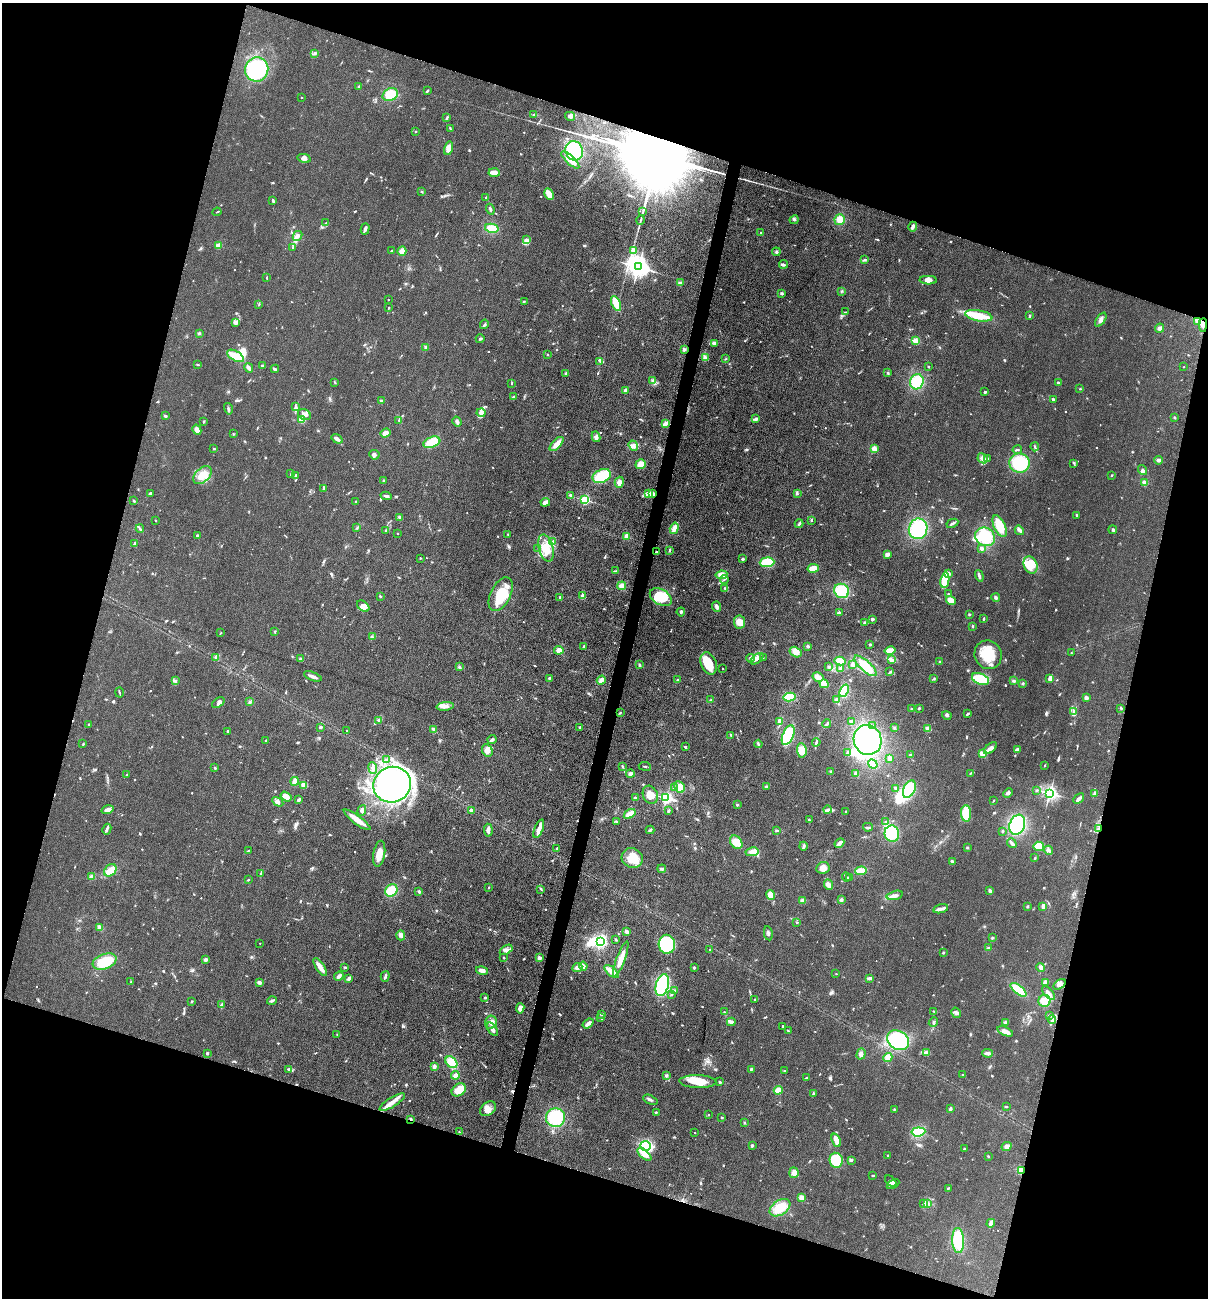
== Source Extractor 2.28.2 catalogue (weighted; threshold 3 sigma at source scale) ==
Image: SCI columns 181-5002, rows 2-5184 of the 5254 x 5200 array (HDU 1 of 3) = the unmasked area's bounding box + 8 px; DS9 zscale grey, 4 x 4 block average (1 PNG px = mean of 4 x 4 image px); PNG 1210 x 1300 px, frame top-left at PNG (2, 3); each listed source drawn as its Kron ellipse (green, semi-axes under 4 px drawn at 4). Shown black and unused: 35% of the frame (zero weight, under 3 of 5 exposures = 3% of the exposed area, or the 3 px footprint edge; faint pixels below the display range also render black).
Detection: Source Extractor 2.28.2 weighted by HDU 2 'WHT'. Background 0.119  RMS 0.008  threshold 0.0358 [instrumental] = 3 sigma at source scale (4.5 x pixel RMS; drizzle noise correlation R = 1.50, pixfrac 1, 0.05/0.05 arcsec/px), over >= 5 px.
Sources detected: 864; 16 inside a brighter object's white glare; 5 cosmic-ray / hot-pixel residue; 2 long thin detections or spike segments (spike, bleed or trail) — neither listed nor drawn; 12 coinciding with a brighter row at this scale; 52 inside a brighter listed object's ellipse — not listed separately; of the other 777, all 500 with FLUX_AUTO >= 3.28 (the completeness limit of this list) listed and drawn (277 fainter detections not listed), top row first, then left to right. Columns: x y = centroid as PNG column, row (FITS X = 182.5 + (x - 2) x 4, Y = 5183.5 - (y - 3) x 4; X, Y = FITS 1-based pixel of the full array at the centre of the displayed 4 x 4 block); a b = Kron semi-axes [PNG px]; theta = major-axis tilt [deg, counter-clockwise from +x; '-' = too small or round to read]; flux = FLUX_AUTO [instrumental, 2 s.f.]
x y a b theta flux
315 53 3 3 - 8
257 69 12 11 - 390
359 86 3 2 - 5.1
427 91 4 2 - 7
390 95 8 6 27 91
301 97 2 2 - 5.5
534 115 3 2 - 7.1
570 116 5 3 - 21
447 118 4 2 - 5.7
450 128 3 2 - 3.6
415 131 2 2 - 3.8
449 148 7 4 77 36
574 151 10 8 -69 290
304 158 7 4 -11 21
570 160 11 4 -43 32
494 172 5 2 - 48
422 192 3 2 - 3.6
549 194 6 3 -62 53
486 197 3 2 - 3.6
273 201 4 2 - 9.3
490 209 5 2 - 8.8
217 212 4 2 - 3.9
643 212 4 2 - 6.3
640 220 5 2 - 6.2
794 220 5 3 - 8.4
840 220 5 5 - 38
326 223 3 2 - 4.9
913 227 5 2 - 16
492 228 7 4 -13 77
365 229 6 2 75 13
761 233 3 2 - 3.4
298 236 5 4 - 22
526 239 3 2 - 6.3
218 246 2 2 - 160
292 247 3 2 - 4.2
633 250 2 2 - 93
391 251 4 2 - 4.8
402 251 4 4 - 29
776 252 4 3 - 7.5
864 260 3 2 - 5.4
783 264 4 2 - 11
638 267 4 3 - 4000
267 278 3 2 - 3.5
928 280 8 3 -2 21
680 283 4 3 - 6.6
842 291 3 2 - 3.9
781 293 3 2 - 4.3
388 300 2 2 - 5.3
524 301 2 2 - 3.4
259 304 3 2 - 3.5
616 304 8 3 -65 120
389 308 3 2 - 3.7
846 312 2 2 - 3.3
979 316 14 5 -10 120
1029 316 4 2 - 7.3
1101 320 8 3 56 16
236 322 3 2 - 7.6
1197 322 2 2 - 5
484 324 5 3 - 7.2
1203 325 7 3 87 16
1159 328 5 3 - 13
199 333 3 2 - 7.1
480 339 4 2 - 5.5
915 341 2 2 - 190
714 343 3 3 - 24
426 347 4 3 - 6.8
684 349 3 2 - 13
547 354 2 2 - 4
235 356 9 4 -31 86
705 358 4 3 - 17
726 359 2 2 - 3.6
600 361 4 2 - 4.8
198 365 4 2 - 3.8
262 366 2 2 - 20
928 366 2 2 - 3.7
1184 367 2 2 - 3.7
249 368 5 2 - 18
275 369 4 2 - 9.2
566 373 3 2 - 8.2
888 373 3 2 - 4.4
653 381 4 3 - 13
335 382 4 2 - 3.7
917 382 8 6 72 150
512 383 4 2 - 3.7
1058 383 2 2 - 29
1080 389 2 2 - 3.6
625 390 4 3 - 7.4
985 392 2 2 - 7.4
513 396 2 2 - 3.5
1053 399 4 2 - 6.8
381 401 2 2 - 37
295 407 4 2 - 8.4
228 409 6 2 -75 8.1
481 413 4 3 - 19
304 415 7 5 -29 26
165 416 2 2 - 13
1175 417 2 2 - 5.1
756 419 4 3 - 12
302 420 4 3 - 42
399 420 3 2 - 6.7
457 421 5 3 - 9.9
203 422 2 2 - 6.6
665 423 4 2 - 24
197 430 5 4 - 20
385 433 5 3 - 35
233 434 3 2 - 3.6
596 437 5 3 - 13
337 439 6 3 -34 14
432 442 9 5 20 99
557 444 9 4 46 40
633 446 5 4 - 16
1035 447 4 2 - 8
214 449 2 2 - 8.7
874 449 3 3 - 25
1017 450 4 2 - 6.6
374 455 5 4 - 13
983 458 5 4 - 22
988 458 3 2 - 3.5
1158 460 4 4 - 11
1019 463 10 9 - 270
1074 463 3 2 - 4.8
641 464 5 4 - 43
1143 470 5 3 - 12
290 474 3 2 - 3.3
202 475 11 7 44 77
296 475 4 2 - 7
1112 475 3 2 - 3.5
602 476 9 6 25 150
383 480 3 2 - 3.3
619 482 5 4 - 21
1145 483 2 2 - 160
324 489 2 2 - 7.9
150 494 3 2 - 5.3
648 494 3 2 - 5.7
653 494 4 2 - 10
797 494 4 2 - 5.7
570 495 3 3 - 6.4
386 496 5 2 - 11
585 500 2 2 - 490
134 501 3 2 - 5.4
356 502 3 2 - 3.5
545 502 5 3 - 22
1077 515 4 2 - 5.6
400 517 3 2 - 10
156 520 2 2 - 3.6
811 520 2 2 - 5.2
952 523 6 2 28 11
799 524 4 2 - 8.5
1000 526 12 5 -66 85
140 528 4 2 - 7
357 528 3 2 - 4
674 528 6 3 73 37
918 529 10 9 - 300
385 530 3 2 - 3.7
1019 530 5 2 - 21
1113 530 4 3 - 7.7
398 533 2 2 - 4
507 534 2 2 - 3.4
197 535 2 2 - 6.4
626 537 2 2 - 120
985 537 10 9 - 180
553 541 3 2 - 6.7
135 543 3 2 - 8.4
538 548 3 2 - 3.6
546 548 14 7 -75 95
981 548 2 2 - 45
670 550 3 2 - 6
657 552 2 2 - 12
887 554 3 2 - 25
420 558 2 2 - 3.8
743 559 2 2 - 8.8
767 562 7 5 3 130
1030 565 9 6 -69 47
813 568 5 3 - 57
616 571 2 2 - 3.5
949 573 4 3 - 9.9
721 575 6 4 8 34
979 576 6 2 -72 13
724 580 4 2 - 6.3
945 580 8 4 81 91
622 586 4 3 - 30
725 588 3 2 - 6.5
842 591 8 7 - 140
501 594 18 10 63 160
948 594 2 2 - 3.8
380 596 2 2 - 5.5
583 596 3 2 - 31
560 597 2 2 - 13
661 597 12 7 -31 150
996 598 4 3 - 7.7
951 601 5 4 - 53
363 606 7 4 -40 23
717 607 5 3 - 16
681 612 4 3 - 8.6
839 613 2 2 - 13
969 614 3 2 - 4
872 619 2 2 - 13
984 619 3 2 - 4.7
739 622 6 5 - 45
865 623 2 2 - 51
972 626 2 2 - 4.3
275 631 3 2 - 3.5
220 633 3 2 - 4.9
372 637 2 2 - 3.3
870 644 2 2 - 23
584 646 2 2 - 9.9
808 646 2 2 - 11
559 650 4 4 - 30
890 651 5 3 - 44
795 652 6 5 - 41
1071 653 2 2 - 3.4
988 655 14 13 - 130
216 658 3 2 - 3.6
750 658 4 3 - 13
763 658 2 2 - 5.1
301 659 2 2 - 57
757 659 7 4 38 21
891 660 2 2 - 40
840 661 5 4 - 81
940 662 3 2 - 4.2
709 663 11 7 -70 92
640 665 3 2 - 4.9
853 665 4 3 - 22
865 666 14 5 -42 110
459 667 2 2 - 3.9
829 667 3 3 - 6.3
723 668 2 2 - 4.6
841 668 2 2 - 26
890 672 3 2 - 4.2
313 676 9 2 -20 24
818 677 6 4 -32 27
549 678 3 2 - 5.4
1050 678 4 3 - 27
934 679 3 2 - 4.6
980 679 9 5 -22 120
601 680 5 3 - 25
678 680 3 3 - 5.9
176 681 3 3 - 6.4
1014 681 3 3 - 7.2
1023 683 3 2 - 4.6
824 684 4 3 - 53
844 691 6 4 67 120
119 692 5 2 - 5.4
790 697 6 4 12 120
1086 698 3 3 - 17
711 700 3 2 - 4.5
837 700 3 3 - 18
250 702 3 2 - 3.5
218 703 7 4 36 16
445 706 8 4 7 26
919 708 3 2 - 4.8
1121 708 3 2 - 4.7
912 709 3 2 - 5.1
1073 712 3 2 - 7
620 713 3 2 - 4.6
968 714 4 2 - 7.5
947 715 5 3 - 9.5
379 720 2 2 - 3.7
779 722 3 2 - 29
851 722 4 3 - 17
89 724 2 2 - 4.4
827 724 4 2 - 7.5
873 726 2 2 - 4.7
320 727 2 2 - 36
580 727 3 2 - 5.3
894 728 3 2 - 4
433 729 3 3 - 5.9
928 729 2 2 - 150
347 730 2 2 - 6.1
228 731 2 2 - 13
731 735 3 2 - 6.2
788 735 10 5 67 290
266 740 3 2 - 3.8
492 740 4 3 - 9.9
868 740 15 14 - 330
816 742 4 2 - 7.4
83 744 2 2 - 4.1
758 744 4 2 - 6.3
685 747 2 2 - 7.7
990 748 8 4 40 24
487 750 6 5 - 27
802 750 7 5 -87 60
1017 750 3 3 - 14
848 753 3 3 - 6.9
982 754 4 3 - 34
910 755 3 2 - 7.1
890 758 4 3 - 15
387 760 3 2 - 4.4
873 764 5 3 - 84
1045 765 3 2 - 3.6
622 766 3 2 - 6
645 766 6 2 -7 5
215 768 3 2 - 4.7
373 768 6 3 -83 12
831 771 2 2 - 3.5
856 773 4 3 - 9.9
971 773 3 2 - 5.5
630 774 4 4 - 11
126 775 4 2 - 4.8
295 781 4 4 - 27
304 785 4 3 - 30
392 785 19 17 23 1300
680 787 6 5 - 51
766 787 4 3 - 6.7
675 788 3 3 - 9.9
896 788 4 2 - 9.9
909 789 9 5 66 170
1036 791 2 2 - 6
1008 793 5 3 - 10
1050 793 2 2 - 1600
1095 793 3 2 - 6.1
650 795 9 7 -64 49
286 797 6 3 -35 47
635 798 2 2 - 38
666 798 2 2 - 890
1079 799 6 3 43 14
299 800 4 3 - 11
994 800 3 2 - 3.3
278 802 6 3 -31 14
737 804 3 2 - 5.2
108 810 6 3 17 29
362 810 6 4 71 15
471 810 4 3 - 7
669 810 3 2 - 5.1
828 810 4 3 - 11
846 811 2 2 - 6.4
966 813 8 5 -86 96
630 814 6 3 33 45
357 820 16 3 -37 63
809 820 3 2 - 4.9
616 821 3 2 - 5
886 822 4 2 - 5.5
1017 825 10 7 70 250
868 827 5 2 - 5.9
107 829 5 3 - 10
539 829 10 3 68 36
1098 829 4 2 - 7.5
488 830 6 3 -87 21
650 830 4 3 - 9.2
777 830 3 2 - 5.1
1002 831 3 2 - 3.3
892 834 8 7 - 130
736 842 7 5 -49 61
839 843 5 3 - 20
1012 843 5 2 - 21
804 846 4 3 - 8.6
1039 846 5 4 - 74
967 847 2 2 - 4.5
557 848 2 2 - 13
1049 850 4 3 - 12
248 851 4 2 - 3.9
752 852 6 4 10 32
379 854 13 5 81 59
632 858 11 9 -23 83
1035 858 3 2 - 3.6
952 861 2 2 - 7.1
823 868 7 6 - 38
662 869 4 3 - 8.5
110 870 7 5 42 32
861 871 6 3 3 84
260 874 2 2 - 4.5
91 876 4 3 - 10
846 877 5 2 - 5.4
849 877 3 2 - 7.9
248 880 3 2 - 3.4
828 885 5 4 - 20
489 887 2 2 - 4.3
541 889 4 2 - 4.7
391 890 7 5 44 130
990 891 4 3 - 7.8
419 892 3 2 - 8.6
771 895 5 4 - 41
895 895 8 3 14 17
841 900 3 3 - 7.7
803 901 4 3 - 15
1043 906 4 2 - 31
1027 907 2 2 - 4
941 909 7 2 15 13
797 922 2 2 - 3.8
100 928 4 3 - 20
627 932 4 2 - 17
768 933 7 3 -80 11
401 935 5 4 - 16
992 938 3 2 - 4.6
616 939 3 2 - 3.6
600 942 3 2 - 520
260 943 2 2 - 3.9
667 944 9 8 - 240
988 948 3 2 - 4.8
710 949 2 2 - 11
506 950 7 4 33 21
943 952 2 2 - 7.1
503 958 3 2 - 4.1
539 958 3 3 - 15
621 959 18 3 69 79
206 960 4 2 - 12
105 961 12 7 19 170
583 966 4 2 - 26
320 967 10 3 -58 39
345 967 3 2 - 4.8
694 967 2 2 - 30
1041 967 4 3 - 17
577 968 5 4 - 17
482 971 6 3 -15 21
612 971 9 4 -41 51
836 974 2 2 - 4.5
339 976 5 3 - 15
385 976 5 2 - 9.9
870 978 4 3 - 14
349 979 3 3 - 12
131 982 2 2 - 3.9
259 982 3 2 - 13
1045 982 4 3 - 11
1060 984 7 4 32 18
662 985 11 6 74 410
1018 990 9 4 -38 100
675 991 3 2 - 6
1048 993 8 4 -50 21
672 994 3 3 - 5.1
485 998 3 2 - 5.4
754 999 3 2 - 4.1
272 1000 5 2 - 9.9
191 1001 2 2 - 8.1
1045 1001 6 6 - 46
222 1005 4 2 - 6.4
520 1008 5 3 - 23
934 1011 3 2 - 5.8
724 1012 2 2 - 3.4
956 1013 5 3 - 12
602 1014 3 2 - 6.5
1050 1016 3 2 - 4.5
601 1018 3 2 - 5.1
1052 1019 4 3 - 8.7
491 1022 6 6 - 24
731 1022 4 3 - 22
933 1022 5 2 - 6.8
1005 1022 4 3 - 7.7
588 1023 6 3 37 22
783 1026 2 2 - 6.2
492 1029 7 4 -55 24
788 1030 3 2 - 4.3
1005 1031 8 4 -21 27
337 1035 2 2 - 3.7
898 1040 12 9 -33 340
926 1052 3 2 - 4.9
207 1053 2 2 - 30
988 1053 5 2 - 20
861 1054 6 4 73 16
888 1057 5 3 - 29
451 1062 7 5 -44 73
434 1066 3 2 - 17
288 1069 3 2 - 5.9
751 1069 4 2 - 4.7
784 1071 2 2 - 3.3
455 1075 4 2 - 31
666 1075 3 3 - 6.9
962 1075 2 2 - 5.8
807 1077 3 2 - 3.5
698 1081 18 6 -2 78
720 1082 2 2 - 8.9
459 1090 8 5 37 75
778 1090 4 3 - 55
813 1093 3 2 - 3.4
650 1100 8 2 -24 10
392 1102 15 4 32 39
1006 1107 4 2 - 4.3
488 1109 9 6 39 37
894 1109 2 2 - 3.8
950 1109 3 2 - 11
656 1112 2 2 - 5.1
708 1115 2 2 - 3.4
722 1117 2 2 - 12
555 1118 9 9 - 230
411 1119 3 2 - 5.5
744 1123 2 2 - 3.6
459 1132 4 2 - 4.1
918 1132 7 4 6 140
695 1133 2 2 - 4.7
836 1140 7 4 -68 31
646 1146 5 4 - 310
752 1146 4 3 - 6.7
1007 1146 5 4 - 16
965 1149 2 2 - 20
644 1154 8 4 -42 53
888 1156 2 2 - 3.6
988 1156 2 2 - 3.4
836 1160 7 6 - 230
851 1160 4 3 - 6.9
1021 1170 4 3 - 40
794 1173 5 4 - 24
873 1175 2 2 - 3.6
891 1181 7 3 -47 13
893 1184 7 4 29 16
948 1188 3 2 - 5.4
801 1197 3 3 - 25
923 1203 4 2 - 8.9
927 1203 3 2 - 3.4
780 1208 11 7 34 110
991 1223 4 3 - 26
958 1240 12 6 -88 170
Overlapping masked pixels (flux is a lower limit): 4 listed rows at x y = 653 494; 1098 829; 411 1119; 1021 1170
Diffuse or blended objects may show on this block-average render without a row.